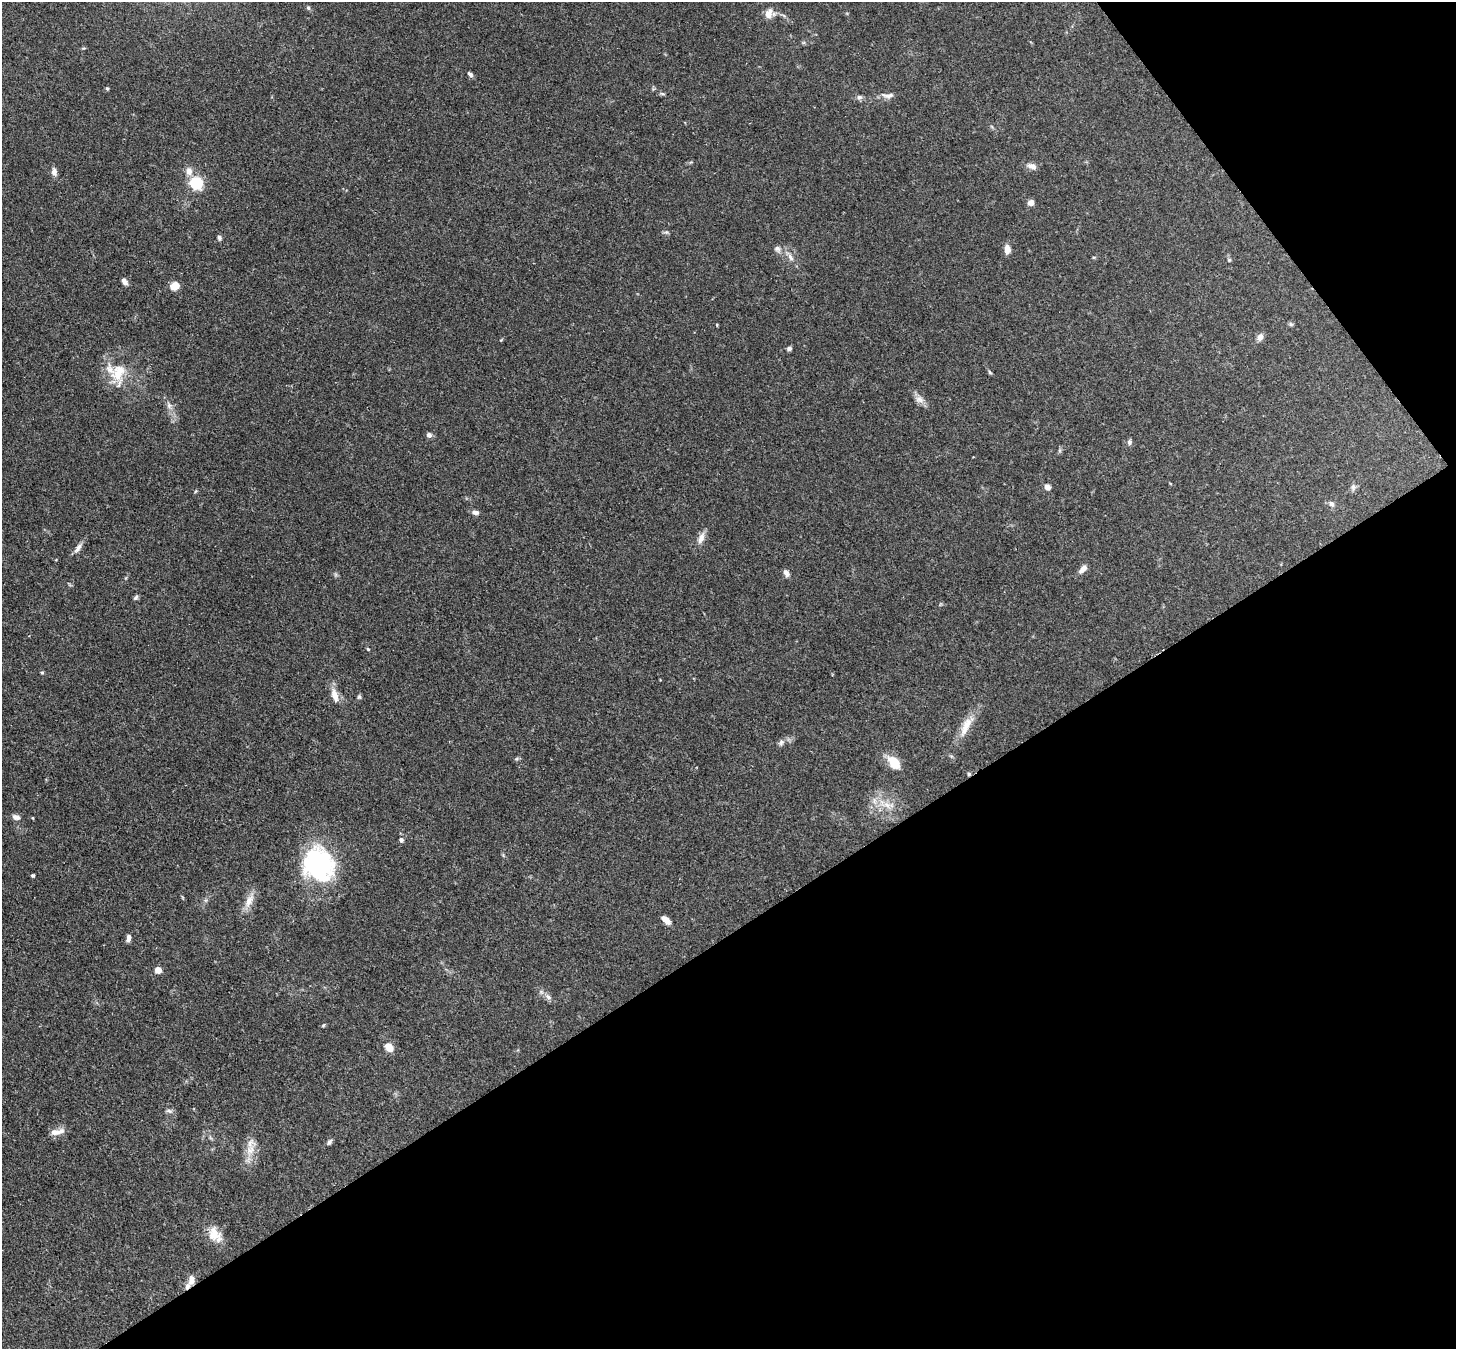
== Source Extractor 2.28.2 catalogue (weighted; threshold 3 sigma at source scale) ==
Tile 12 of 4 x 4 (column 4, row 3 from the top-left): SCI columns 4442-5895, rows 1558-2904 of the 5973 x 5945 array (HDU 1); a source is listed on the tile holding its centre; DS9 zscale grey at full resolution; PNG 1458 x 1351 px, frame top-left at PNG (2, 2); no overlay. Shown black and unused: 35% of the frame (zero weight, under 3 of 4 exposures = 7% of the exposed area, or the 3 px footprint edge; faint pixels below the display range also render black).
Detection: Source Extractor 2.28.2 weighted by HDU 2 'WHT'; one run over the whole footprint, this tile lists its part. Background 0.154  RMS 0.0047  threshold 0.021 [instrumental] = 3 sigma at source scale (4.5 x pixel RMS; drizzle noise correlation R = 1.50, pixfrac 1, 0.05/0.05 arcsec/px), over >= 5 px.
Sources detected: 68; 2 inside a brighter listed object's ellipse — not listed separately; the other 66 listed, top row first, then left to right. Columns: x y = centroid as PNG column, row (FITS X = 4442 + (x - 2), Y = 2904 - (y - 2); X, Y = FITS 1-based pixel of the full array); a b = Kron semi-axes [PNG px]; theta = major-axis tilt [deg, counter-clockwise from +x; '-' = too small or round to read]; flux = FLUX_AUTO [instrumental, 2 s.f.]
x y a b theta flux
308 8 6 5 - 0.77
768 14 11 10 - 3.3
470 74 7 4 -44 1.2
107 89 5 4 - 0.55
662 94 6 4 -3 0.72
888 95 16 7 3 2.5
859 97 8 6 -13 1.2
1032 166 14 7 -24 2.5
189 171 12 9 -81 3.2
54 172 11 6 -80 2
196 183 6 5 - 74
1031 203 6 6 - 3.1
666 232 6 5 - 0.81
219 238 6 5 - 1.1
777 249 9 7 -17 1.6
1007 249 10 6 -86 3.7
791 257 12 6 -63 2.3
1229 260 5 4 - 0.58
124 281 8 5 -57 2.1
174 286 9 8 - 4.9
1291 324 6 5 - 0.74
717 325 5 3 - 0.37
1260 337 9 7 58 2.3
789 348 6 5 - 1.1
990 372 6 4 -59 0.65
118 373 27 18 81 14
920 399 13 8 -26 2.8
169 406 9 6 -75 1.8
429 435 6 6 - 1.6
1129 442 7 6 - 1.2
1047 487 7 6 - 2.4
1353 487 9 6 -90 1.4
1331 504 8 6 -47 1.6
475 512 9 6 -12 1.6
701 538 16 7 69 3.2
78 548 15 6 55 2.3
1083 569 11 6 47 2.7
786 573 10 5 -58 1.9
136 598 7 5 46 0.98
368 649 5 4 - 0.46
42 672 5 3 - 0.53
335 695 17 8 -74 4.8
359 697 6 5 - 0.75
966 726 31 10 65 7.6
781 742 9 6 51 1.5
894 762 16 10 -51 9.2
969 774 5 4 - 0.61
887 805 10 7 -31 3.1
16 817 9 6 -17 2.1
33 818 4 3 - 0.36
401 840 6 6 - 1.1
319 864 38 32 -66 61
33 875 3 3 - 0.66
249 901 19 9 65 4.8
666 920 10 5 -41 4.5
128 938 9 5 77 1.8
158 970 5 5 - 8
548 997 8 6 -20 1.6
323 1025 5 4 - 0.52
389 1047 8 6 -52 5.7
169 1111 8 6 -22 1.2
57 1132 19 7 12 3.6
329 1142 8 5 57 1.1
250 1150 14 12 61 5.5
214 1234 18 16 -69 7.2
191 1280 12 7 85 3
Overlapping masked pixels (flux is a lower limit): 1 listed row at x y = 969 774